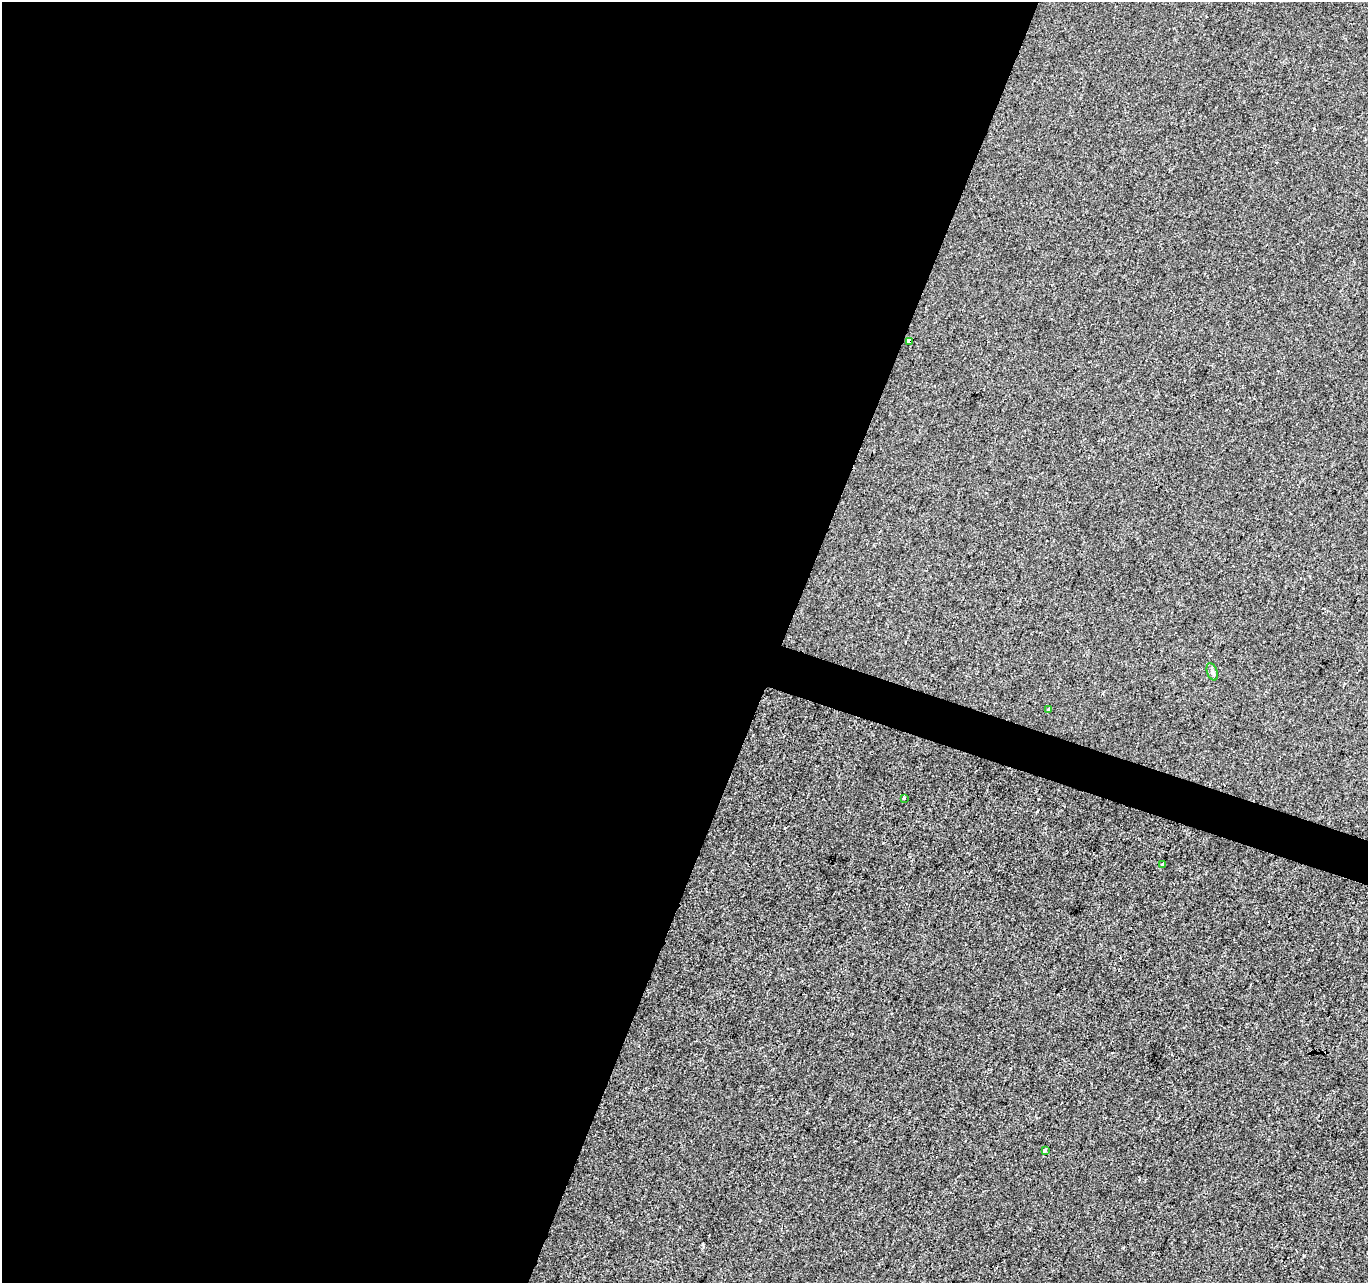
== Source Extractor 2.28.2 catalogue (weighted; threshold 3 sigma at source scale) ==
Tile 5 of 4 x 4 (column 1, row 2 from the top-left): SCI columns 8-1373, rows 2840-4120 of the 5470 x 5615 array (HDU 1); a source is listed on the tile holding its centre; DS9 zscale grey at full resolution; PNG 1370 x 1285 px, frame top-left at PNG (2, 2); each listed source drawn as its Kron ellipse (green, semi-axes under 4 px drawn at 4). Shown black and unused: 59% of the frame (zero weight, under 2 of 3 exposures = <1% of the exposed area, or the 3 px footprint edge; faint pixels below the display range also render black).
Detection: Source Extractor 2.28.2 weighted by HDU 2 'WHT'; one run over the whole footprint, this tile lists its part. Background 1.71e-04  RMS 0.0042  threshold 0.0189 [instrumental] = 3 sigma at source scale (4.5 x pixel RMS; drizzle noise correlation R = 1.50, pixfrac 1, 0.0396/0.0396 arcsec/px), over >= 5 px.
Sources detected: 6; all 6 listed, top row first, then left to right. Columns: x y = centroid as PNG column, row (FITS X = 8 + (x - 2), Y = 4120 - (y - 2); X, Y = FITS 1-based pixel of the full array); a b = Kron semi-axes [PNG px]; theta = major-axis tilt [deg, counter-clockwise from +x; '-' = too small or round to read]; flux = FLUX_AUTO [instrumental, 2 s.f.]
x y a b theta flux
909 341 4 4 - 2.8
1212 672 9 5 -71 0.97
1048 709 3 3 - 0.97
904 798 3 3 - 0.67
1163 864 4 3 - 0.91
1045 1150 4 3 - 1.9
Overlapping masked pixels (flux is a lower limit): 1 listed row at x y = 909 341